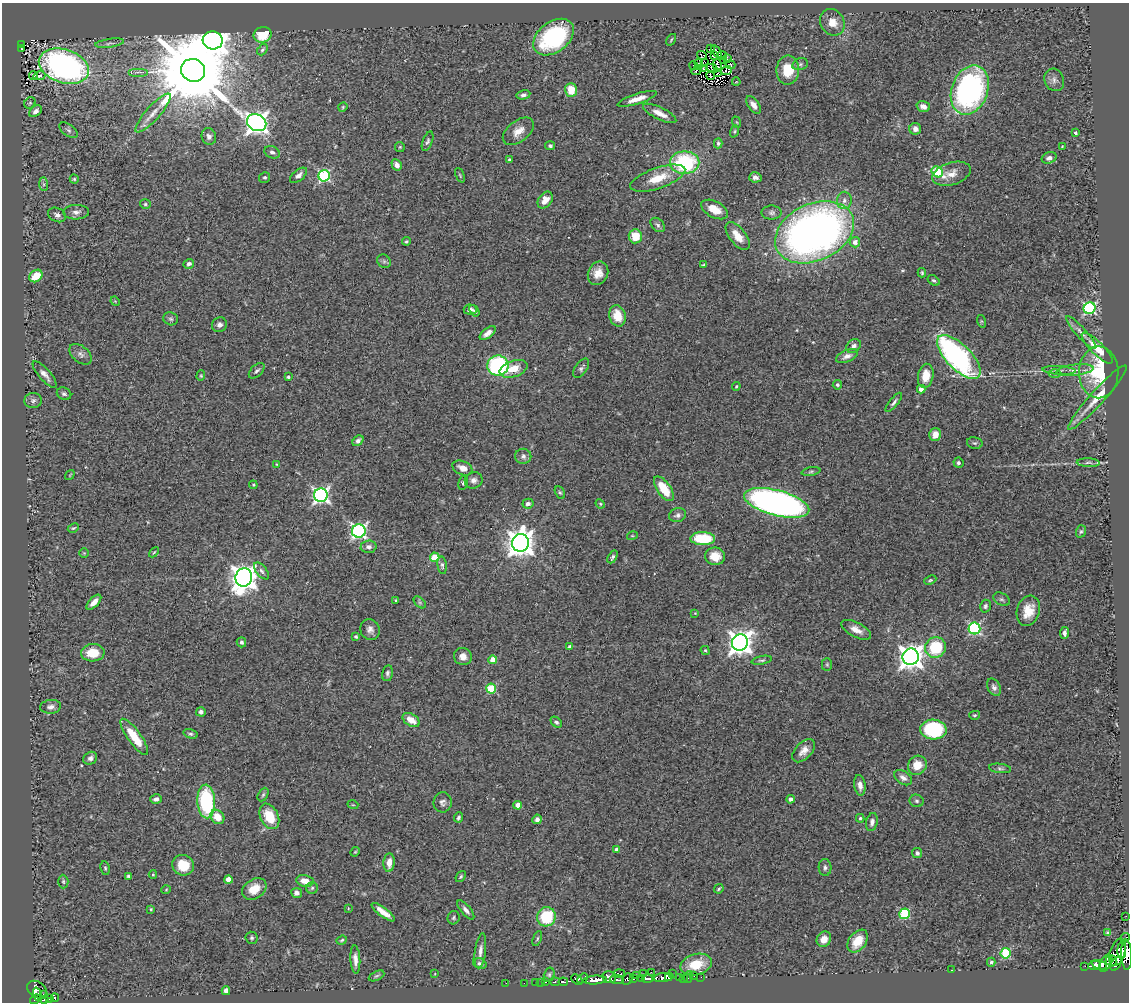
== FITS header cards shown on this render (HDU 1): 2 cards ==
NAXIS1  =                 1127
NAXIS2  =                 1000

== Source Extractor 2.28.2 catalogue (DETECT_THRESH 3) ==
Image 1127 x 1000 px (HDU 1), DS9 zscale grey, 1 PNG px = 1 image px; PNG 1131 x 1004 px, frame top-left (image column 1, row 1000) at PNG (2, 3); each listed source drawn as its Kron ellipse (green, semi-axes under 4 px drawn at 4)
Background 0.678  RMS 0.054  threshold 0.163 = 3 sigma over >= 5 px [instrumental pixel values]
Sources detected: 309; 2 with non-positive FLUX_AUTO (blend fragments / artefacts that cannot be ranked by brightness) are neither listed nor drawn; the other 307 listed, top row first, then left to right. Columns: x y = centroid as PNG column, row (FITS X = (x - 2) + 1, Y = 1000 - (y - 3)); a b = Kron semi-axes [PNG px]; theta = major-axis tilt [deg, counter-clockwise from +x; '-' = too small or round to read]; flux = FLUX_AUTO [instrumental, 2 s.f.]
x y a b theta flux
832 22 14 11 -59 47
263 35 9 8 - 91
554 37 23 15 37 420
213 40 10 9 - 5900
671 40 6 3 56 4.1
109 43 14 4 8 12
22 44 3 3 - 29
710 48 2 2 - 3.7
21 49 3 3 - 11
262 50 6 4 51 7.3
717 52 7 2 -56 5.8
702 55 5 3 - 2.9
722 55 5 2 - 3.1
715 56 3 2 - 0.67
728 59 2 2 - 4.7
723 60 2 2 - 2.6
705 62 3 3 - 2.1
699 64 5 2 - 1.1
800 64 8 5 15 9.1
717 65 6 3 -84 5
730 65 5 2 - 4.9
64 66 26 16 -18 1100
694 66 5 2 - 8
704 68 3 2 - 5.9
712 68 6 2 -26 0.59
193 70 12 11 - 67000
697 70 6 2 38 3.8
726 70 5 3 - 6.9
788 70 14 11 88 96
138 72 10 2 0 6.2
718 72 3 2 - 2
33 75 4 3 - 8.6
39 76 6 3 9 17
711 76 4 2 - 1.8
1054 80 11 9 -66 18
736 82 4 3 - 2.4
571 90 7 6 - 68
970 90 25 18 69 880
523 95 7 4 11 10
637 99 20 5 18 38
30 103 6 5 - 6.5
753 105 10 5 -55 22
923 106 7 5 -17 21
343 107 5 4 - 4.2
36 111 7 5 41 15
153 113 25 7 48 39
660 113 18 6 -26 36
736 122 6 3 -70 4.1
257 123 10 8 -29 2600
915 129 6 6 - 17
69 130 10 5 -38 8.9
518 131 18 10 38 40
734 131 6 4 71 4.4
1075 133 4 3 - 6.9
209 136 8 7 - 14
428 141 10 5 69 8.8
718 143 5 4 - 7.2
550 146 5 4 - 6.8
1062 146 2 2 - 2.6
400 147 5 5 - 4.2
272 152 8 5 -24 12
1049 158 8 5 19 13
509 160 4 3 - 7.7
685 163 14 11 1 340
397 165 6 5 - 20
937 172 6 5 - 240
951 174 20 11 17 41
299 175 10 5 40 17
460 175 8 4 -67 4.9
324 176 6 5 - 460
265 177 5 5 - 6.1
755 177 6 5 - 14
658 178 29 10 19 85
74 179 4 4 - 5
44 184 7 4 -89 7.2
545 200 9 6 53 37
844 200 8 7 - 18
145 204 5 4 - 5.6
715 209 14 8 -27 55
76 212 13 7 1 19
772 213 10 7 1 11
57 215 9 7 -27 15
658 225 8 6 -44 8.8
814 232 41 28 24 2400
635 236 7 6 - 81
738 236 16 8 -52 51
406 241 4 3 - 4.5
855 242 5 5 - 22
384 261 7 6 - 8.2
189 264 5 4 - 11
703 265 3 3 - 4.1
598 273 12 10 66 37
922 273 4 3 - 5.4
36 276 7 5 38 77
934 280 6 4 -35 7.3
115 301 5 4 - 3.5
1090 308 6 5 - 510
470 310 6 5 - 13
474 311 6 4 -56 6.5
617 316 11 8 -74 64
171 319 7 6 - 7.9
981 321 6 4 -72 4.3
219 325 8 7 - 14
1081 332 21 5 -47 22
488 333 9 4 39 22
853 346 8 6 39 15
1097 348 21 6 -45 61
81 354 13 8 -40 18
847 356 12 6 22 20
959 357 28 12 -45 820
498 366 11 10 - 590
581 368 11 6 56 10
514 369 14 8 17 54
1059 370 16 4 -3 18
1075 370 19 5 7 27
257 371 9 5 44 9.9
1099 372 26 19 90 240
45 374 17 5 -49 22
1055 374 6 4 1 6.7
201 376 5 4 - 4.1
926 376 12 7 79 55
288 377 3 3 - 4.7
837 385 5 4 - 7.5
736 386 4 3 - 4.4
921 389 4 4 - 27
64 394 7 5 -24 10
1097 397 43 7 48 75
33 401 9 7 5 12
894 402 12 4 51 11
935 434 6 5 - 24
358 441 6 4 48 11
975 443 8 5 -13 7.6
523 456 8 7 - 13
958 463 5 5 - 8.1
1088 463 11 4 -2 8.6
276 464 4 3 - 3.2
462 468 11 6 -24 25
811 472 9 4 11 6.7
70 475 5 3 - 3
474 480 9 8 - 16
463 483 7 4 79 5.7
253 485 4 3 - 3.9
664 489 14 6 -55 110
560 493 7 4 -61 6.2
321 495 7 7 - 1200
777 503 33 12 -15 2000
528 504 5 5 - 13
600 504 5 4 - 4.7
677 515 8 7 - 12
73 528 6 3 26 5.2
359 531 7 6 - 930
1081 531 6 5 - 6.2
632 536 5 3 - 3.4
703 539 12 6 -1 180
521 543 9 8 - 4500
368 547 8 6 4 15
154 552 6 3 44 4.1
84 553 4 4 - 3.9
715 556 10 8 -8 57
435 557 5 4 - 140
613 557 7 4 60 9.2
442 565 9 4 -82 8.3
261 571 10 5 -52 11
244 577 9 8 - 4300
930 580 6 3 24 4.8
1001 599 9 6 -28 9.5
396 600 3 3 - 4.8
94 602 9 4 46 27
420 602 7 4 -45 6.9
985 606 6 5 - 7.7
1028 611 15 11 71 66
695 613 4 4 - 3
974 628 6 6 - 510
370 629 10 9 - 19
856 630 16 7 -28 32
1064 633 6 3 84 12
356 637 4 4 - 5.3
241 642 5 4 - 9.2
740 642 8 8 - 3300
570 647 4 3 - 15
936 647 11 10 - 170
705 650 5 4 - 4.7
93 653 12 8 2 87
463 656 9 8 - 24
911 657 8 8 - 3400
493 660 4 4 - 82
762 660 10 4 11 7.1
827 664 6 5 - 5.9
387 673 8 5 80 8.9
994 687 9 6 -60 13
491 689 5 5 - 210
51 707 10 7 5 17
201 712 5 4 - 12
975 715 5 4 - 5.1
411 720 9 6 -32 45
556 722 6 4 -41 7.8
933 729 13 10 -4 280
190 734 7 4 -16 7.6
134 737 22 6 -54 98
804 751 14 8 47 31
90 758 7 6 - 14
917 765 10 9 - 50
1000 768 11 4 -7 8.3
903 778 10 6 -35 18
860 785 10 5 -82 22
263 795 7 5 63 6.4
156 799 6 5 - 13
790 799 4 4 - 17
206 801 17 9 -87 330
916 801 7 6 - 8.1
443 802 10 9 - 16
353 805 5 3 - 3.5
518 805 4 4 - 59
269 816 13 9 -64 100
217 817 8 6 -47 52
458 817 5 4 - 8.3
860 818 4 4 - 6.3
537 819 4 4 - 13
872 822 9 5 80 13
617 850 4 4 - 22
355 852 5 4 - 3.9
917 853 5 5 - 9.6
389 863 9 5 86 34
183 865 11 10 - 90
825 867 8 6 -87 11
105 868 7 4 -80 5.9
153 874 4 4 - 3.6
128 876 3 3 - 5.8
461 877 6 4 51 5.4
228 879 4 4 - 46
305 881 8 6 -12 39
63 882 7 5 -88 6.3
312 888 6 5 - 6.9
254 889 13 9 32 54
719 889 5 3 - 5.5
166 890 5 3 - 2.9
297 893 5 5 - 15
348 908 4 2 - 2.5
151 909 3 3 - 3.9
466 910 12 5 -50 16
383 912 14 4 -37 37
904 914 5 5 - 270
1126 916 3 2 - 7
546 917 10 9 - 170
454 918 6 6 - 6.7
1108 933 4 4 - 6.9
252 938 6 6 - 7.4
537 938 8 4 69 5.5
1125 938 4 2 - 12
824 939 8 7 - 31
342 940 5 4 - 5.1
858 941 13 8 53 70
480 951 17 5 83 21
1122 951 8 4 -89 190
1117 952 14 7 73 58
1006 953 5 5 - 260
1126 955 15 5 -87 590
355 959 14 5 -86 24
1111 961 6 5 - 420
991 962 4 4 - 8.6
480 963 7 5 -18 9
1106 963 9 5 63 520
696 964 16 10 15 87
1116 964 7 4 58 230
1094 965 6 3 4 490
1099 965 8 4 -18 680
1084 966 2 2 - 2.8
952 970 3 2 - 3.2
651 972 2 2 - 4.3
435 974 3 2 - 2.4
619 974 6 3 5 210
643 974 3 2 - 12
672 974 3 2 - 39
549 975 7 5 76 5.9
376 976 8 4 26 5.7
637 976 4 3 - 14
694 976 2 2 - 10
609 977 7 6 - 610
664 977 10 4 7 180
668 977 3 3 - 84
679 977 3 2 - 18
688 977 6 2 71 23
701 977 2 2 - 2.3
583 978 6 3 43 120
641 978 4 2 - 22
647 978 6 3 -3 140
684 978 2 2 - 11
577 979 6 4 -39 180
628 979 6 5 - 300
634 979 3 2 - 28
595 980 12 4 4 1800
617 980 7 3 -4 480
535 982 2 2 - 6.5
541 982 2 2 - 5.6
545 982 3 3 - 47
555 982 5 3 - 160
563 982 4 4 - 110
506 983 3 2 - 2.7
524 983 2 2 - 7
37 990 11 8 -35 170
226 991 4 3 - 37
37 994 7 3 -71 64
43 995 4 2 - 38
55 998 4 3 - 12
35 999 5 3 - 98
45 999 4 3 - 160
50 999 3 3 - 69
At the frame edge (FLAGS 8, measured only in part): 1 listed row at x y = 1126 955
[2 non-positive-flux detections neither listed nor drawn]